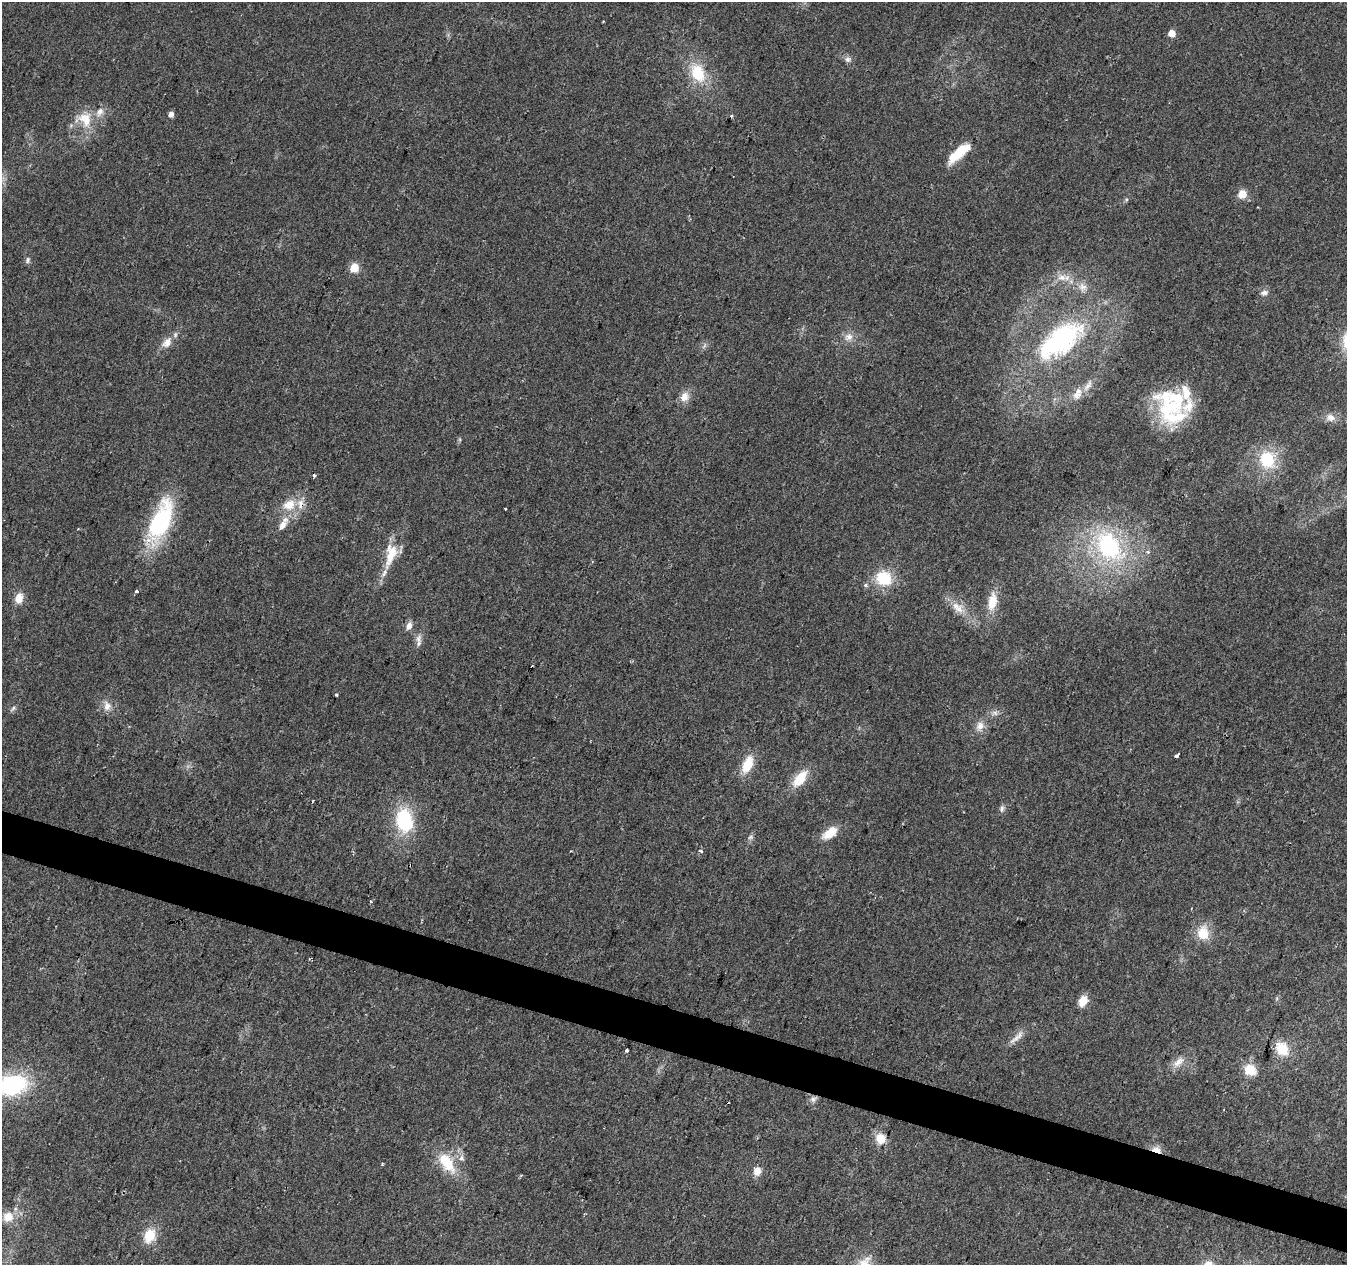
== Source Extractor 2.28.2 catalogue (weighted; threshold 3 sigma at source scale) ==
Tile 6 of 4 x 4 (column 2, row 2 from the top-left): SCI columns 1346-2690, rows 2739-4001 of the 5387 x 5542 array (HDU 1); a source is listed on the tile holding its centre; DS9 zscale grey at full resolution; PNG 1349 x 1267 px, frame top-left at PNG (2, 2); no overlay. Shown black and unused: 3% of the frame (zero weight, under 2 of 3 exposures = <1% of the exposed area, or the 3 px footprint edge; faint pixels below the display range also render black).
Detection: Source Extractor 2.28.2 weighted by HDU 2 'WHT'; one run over the whole footprint, this tile lists its part. Background 0.0422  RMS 0.008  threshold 0.036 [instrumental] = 3 sigma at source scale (4.5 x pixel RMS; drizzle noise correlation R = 1.50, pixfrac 1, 0.0396/0.0396 arcsec/px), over >= 5 px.
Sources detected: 83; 3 cosmic-ray / hot-pixel residue — not listed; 8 inside a brighter listed object's ellipse — not listed separately; the other 72 listed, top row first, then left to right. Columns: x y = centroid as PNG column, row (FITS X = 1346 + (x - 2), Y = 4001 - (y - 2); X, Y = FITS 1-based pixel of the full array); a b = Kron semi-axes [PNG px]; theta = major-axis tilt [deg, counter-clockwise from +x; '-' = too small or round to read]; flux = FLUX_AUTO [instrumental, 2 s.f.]
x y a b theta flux
603 21 2 2 - 0.78
1172 33 5 5 - 14
847 59 8 7 - 2.8
698 73 24 17 -65 30
171 114 5 4 - 4.9
731 116 4 3 - 1.5
85 119 21 19 -66 21
958 153 29 10 41 23
1242 194 5 5 - 28
1126 200 6 4 20 1.1
28 260 9 6 77 2.1
354 268 5 5 - 37
1062 277 15 8 0 7.4
1083 287 13 10 -61 6.2
1264 293 11 8 13 3.6
849 337 13 11 22 6.6
1062 340 52 26 37 130
167 342 17 10 50 8.3
704 346 8 4 53 1.8
1088 385 21 7 53 7.3
1076 395 15 11 27 8.1
684 397 13 11 61 7.6
1170 407 51 30 -43 65
1330 418 14 10 -15 6.5
1267 460 23 19 -71 34
314 476 3 3 - 3.3
289 505 19 15 23 17
505 509 3 3 - 1.2
160 522 40 17 68 110
283 524 20 8 60 9.5
1109 546 36 25 -55 100
1148 552 5 5 - 1.5
391 554 31 14 76 21
592 561 3 3 - 0.96
884 578 17 16 - 30
866 585 3 3 - 4.1
136 591 3 3 - 4.2
19 598 11 8 74 9.5
992 602 23 11 81 15
959 609 14 11 -16 8.3
409 626 9 6 68 5.2
418 639 14 8 79 4.8
336 695 3 3 - 1.5
107 706 13 10 88 6.4
13 708 7 5 49 1.9
995 713 9 6 15 3.1
980 726 13 10 64 6.8
1177 755 6 3 45 7.1
747 764 17 9 67 21
800 779 21 11 51 19
1002 808 10 5 89 2.5
404 820 24 17 -80 53
830 833 19 10 37 14
750 837 8 5 26 1.9
701 851 3 3 - 4.8
370 902 3 3 - 1.8
1203 933 20 16 81 16
1277 998 6 4 72 1.1
1083 1001 10 8 66 12
1016 1038 22 6 38 6.2
1282 1049 16 13 -51 18
626 1051 3 3 - 13
1178 1062 20 9 40 8.2
1250 1070 13 11 -25 15
12 1085 30 19 9 92
813 1099 9 7 28 3.4
881 1139 13 12 - 12
1156 1150 14 7 -18 6.6
447 1163 30 15 -56 27
757 1171 10 9 - 6.7
8 1217 14 13 - 12
149 1236 15 11 68 18
Overlapping masked pixels (flux is a lower limit): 1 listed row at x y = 1156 1150
Isophote crosses this tile's border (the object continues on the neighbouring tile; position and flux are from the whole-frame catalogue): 1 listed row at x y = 12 1085